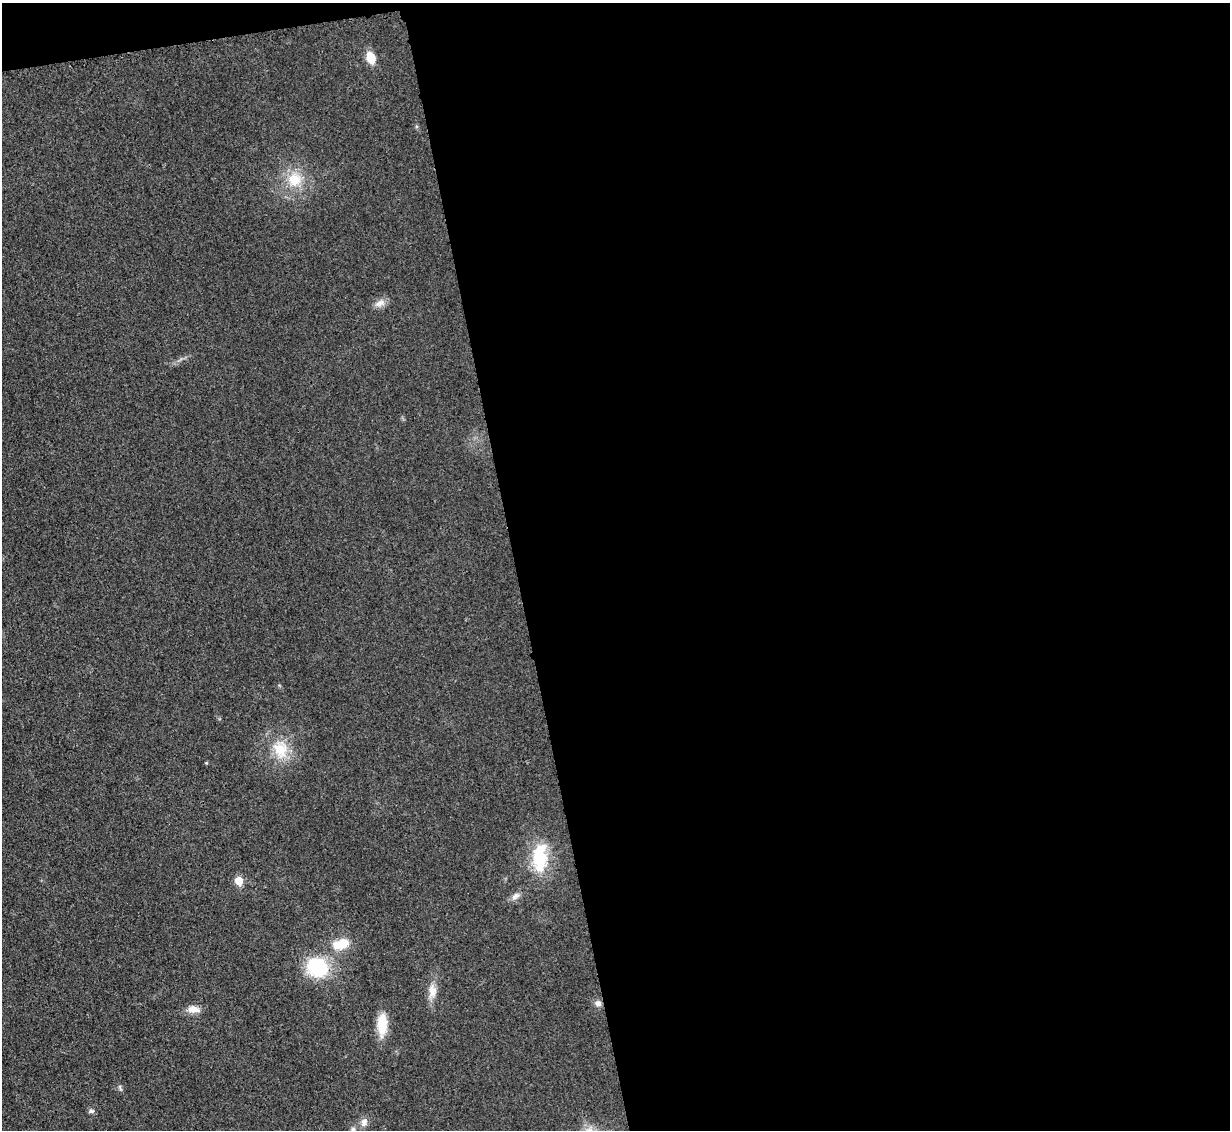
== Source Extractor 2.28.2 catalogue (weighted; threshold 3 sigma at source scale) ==
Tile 4 of 4 x 4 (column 4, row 1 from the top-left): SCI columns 3700-4927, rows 3648-4775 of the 4954 x 4926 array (HDU 1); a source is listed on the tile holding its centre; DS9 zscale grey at full resolution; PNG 1232 x 1132 px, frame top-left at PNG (2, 3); no overlay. Shown black and unused: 59% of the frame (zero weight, under 3 of 4 exposures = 2% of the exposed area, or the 3 px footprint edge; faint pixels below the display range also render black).
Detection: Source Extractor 2.28.2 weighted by HDU 2 'WHT'; one run over the whole footprint, this tile lists its part. Background 0.021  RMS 0.0049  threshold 0.0221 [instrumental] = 3 sigma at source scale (4.5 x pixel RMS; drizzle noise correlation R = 1.50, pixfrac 1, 0.05/0.05 arcsec/px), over >= 5 px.
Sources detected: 19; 1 inside a brighter object's white glare — not listed; the other 18 listed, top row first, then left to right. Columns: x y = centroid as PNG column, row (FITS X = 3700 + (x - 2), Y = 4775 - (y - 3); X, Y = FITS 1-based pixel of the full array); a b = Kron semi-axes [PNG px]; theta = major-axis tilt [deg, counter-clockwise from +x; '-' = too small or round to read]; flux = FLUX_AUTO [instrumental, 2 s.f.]
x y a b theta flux
371 58 10 7 -69 11
295 179 20 19 - 14
380 303 15 9 17 3.4
280 750 26 22 -80 15
206 763 5 4 - 0.46
540 858 34 16 87 24
239 881 6 5 - 12
515 896 12 8 33 2.5
338 945 15 12 -25 7.9
317 967 24 20 -15 30
432 991 20 11 89 5.6
598 1003 9 8 - 2.3
193 1009 15 9 -5 4.7
382 1024 27 11 88 11
120 1087 10 4 -68 0.9
91 1111 7 5 12 1.2
364 1122 12 8 72 2.9
353 1129 8 6 -75 1.4
Isophote crosses this tile's border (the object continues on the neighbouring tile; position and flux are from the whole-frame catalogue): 1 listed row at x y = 353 1129